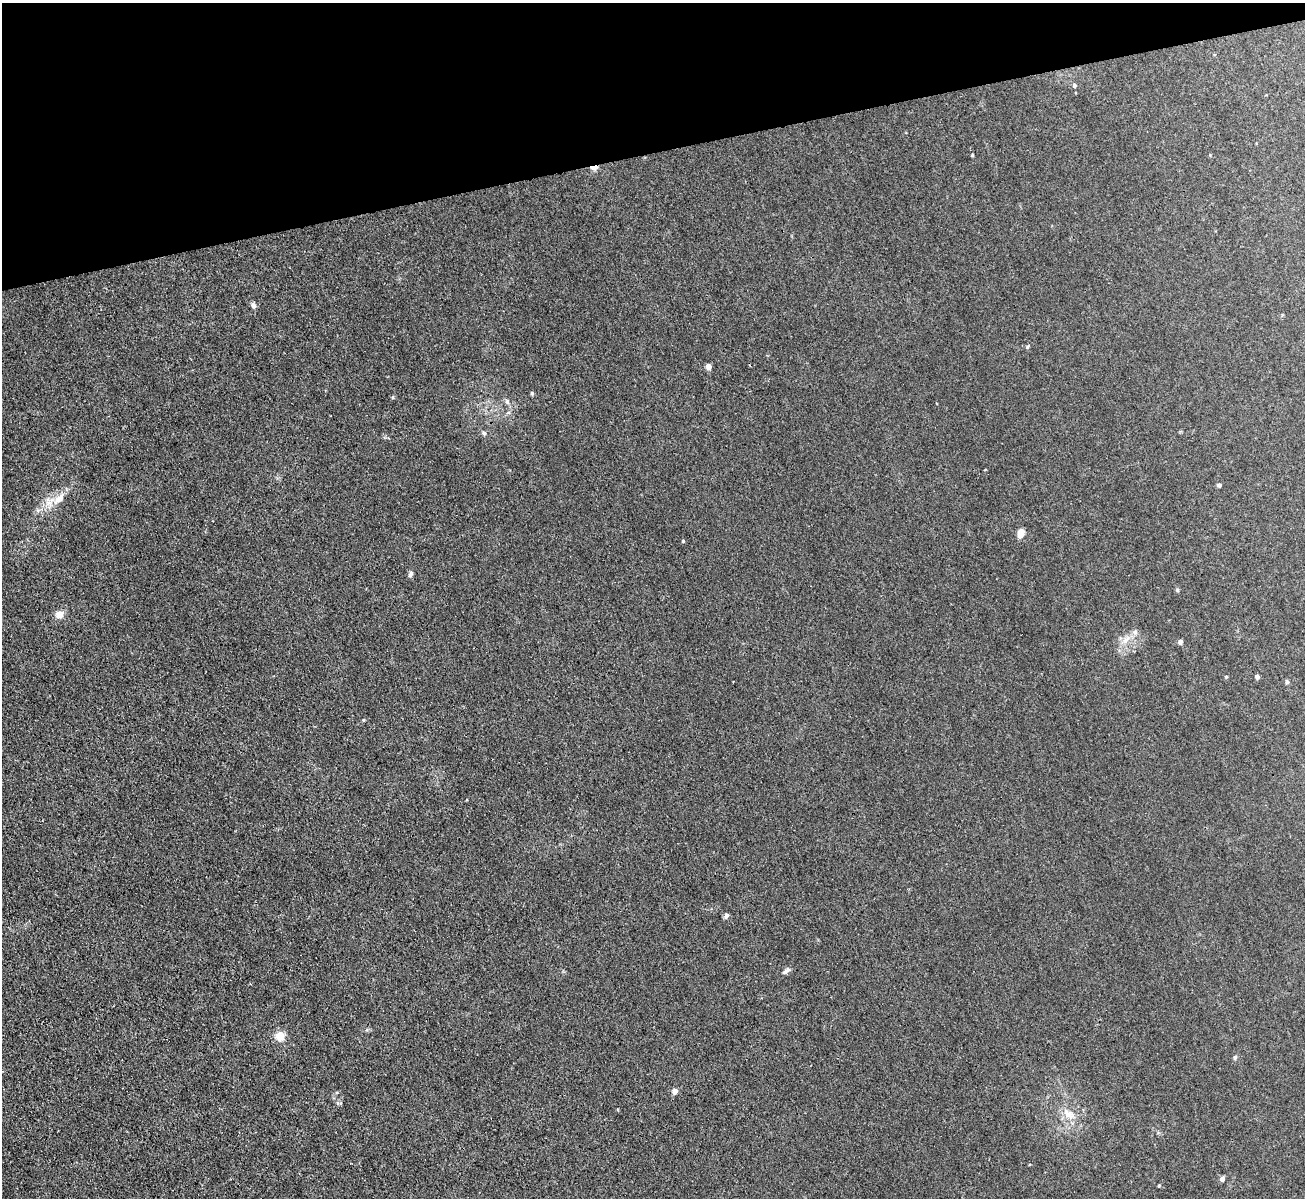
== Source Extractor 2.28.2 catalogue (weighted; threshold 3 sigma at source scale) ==
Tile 3 of 4 x 4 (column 3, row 1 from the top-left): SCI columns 2608-3910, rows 3734-4929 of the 5214 x 5196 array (HDU 1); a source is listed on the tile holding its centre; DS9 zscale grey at full resolution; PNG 1307 x 1200 px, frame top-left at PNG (2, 3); no overlay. Shown black and unused: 13% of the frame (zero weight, under 3 of 4 exposures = <1% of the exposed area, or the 3 px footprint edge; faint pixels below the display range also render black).
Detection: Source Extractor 2.28.2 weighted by HDU 2 'WHT'; one run over the whole footprint, this tile lists its part. Background 0.0411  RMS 0.0057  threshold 0.0255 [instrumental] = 3 sigma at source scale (4.5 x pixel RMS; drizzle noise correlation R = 1.50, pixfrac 1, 0.05/0.05 arcsec/px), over >= 5 px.
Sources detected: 30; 1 cosmic-ray / hot-pixel residue — not listed; the other 29 listed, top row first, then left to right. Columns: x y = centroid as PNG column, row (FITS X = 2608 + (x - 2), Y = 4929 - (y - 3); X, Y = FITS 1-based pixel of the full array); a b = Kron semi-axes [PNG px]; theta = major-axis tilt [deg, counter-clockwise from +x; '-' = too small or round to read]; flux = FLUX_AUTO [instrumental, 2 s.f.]
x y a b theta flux
1074 85 5 4 - 0.7
972 155 3 3 - 0.56
594 167 9 4 2 9.3
253 305 7 6 - 1.7
1027 347 7 3 71 0.61
708 366 4 4 - 5.2
532 393 5 4 - 0.84
507 402 7 5 -73 1.4
484 433 6 4 -44 0.89
1219 485 5 4 - 1.1
59 499 19 9 48 7.5
1021 533 9 6 83 5
683 541 4 3 - 0.71
410 574 7 5 80 1.6
1177 590 5 5 - 0.72
59 614 9 8 - 4.7
1126 640 13 6 38 3.8
1180 642 5 5 - 1.8
1257 676 4 4 - 2.2
1226 677 5 3 - 0.48
1287 682 6 4 -77 0.94
363 720 5 3 - 0.45
726 915 7 5 72 1.5
786 971 12 5 37 1.8
280 1036 7 7 - 10
1235 1057 6 5 - 1
675 1091 5 4 - 4.9
1068 1114 20 9 -39 6.7
1222 1179 6 5 - 1.8
Overlapping masked pixels (flux is a lower limit): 1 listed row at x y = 594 167
Unlisted compact peaks at least as high as the median listed source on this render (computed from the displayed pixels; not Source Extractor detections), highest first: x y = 1159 1186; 393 397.